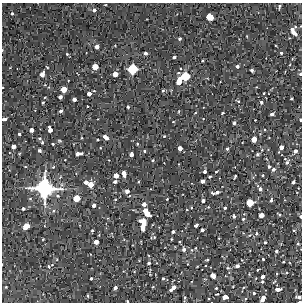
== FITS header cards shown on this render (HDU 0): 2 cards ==
NAXIS1  =                  300 / Width of image
NAXIS2  =                  300 / Height of image

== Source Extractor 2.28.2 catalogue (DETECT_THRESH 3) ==
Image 300 x 300 px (HDU 0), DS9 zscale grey, 1 PNG px = 1 image px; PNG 304 x 304 px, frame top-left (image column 1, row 300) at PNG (2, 3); no overlay
Background 1840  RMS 170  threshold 518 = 3 sigma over >= 5 px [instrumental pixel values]
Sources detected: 157; all 157 listed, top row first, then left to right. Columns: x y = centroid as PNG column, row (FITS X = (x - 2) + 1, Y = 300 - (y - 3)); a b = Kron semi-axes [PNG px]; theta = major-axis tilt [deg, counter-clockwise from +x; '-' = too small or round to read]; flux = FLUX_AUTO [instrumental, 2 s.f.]
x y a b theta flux
105 5 3 2 - 7.6e+03
280 7 6 3 70 1.7e+04
94 10 4 4 - 3.0e+04
12 13 3 3 - 1.5e+04
210 17 6 5 - 2.2e+05
293 31 10 5 -65 1.0e+05
180 39 3 3 - 2.1e+04
97 47 4 4 - 6.0e+04
2 50 4 2 - 9.3e+03
145 53 3 3 - 3.3e+04
281 53 3 3 - 1.7e+04
67 54 4 3 - 1.3e+04
174 57 3 3 - 2.2e+04
202 61 2 2 - 1.1e+04
237 66 4 3 - 2.8e+04
95 67 5 5 - 1.4e+05
133 69 7 6 - 4.3e+05
252 70 3 3 - 2.5e+04
42 74 5 4 - 6.3e+04
115 74 4 4 - 9.8e+04
300 74 4 4 - 2.2e+04
185 76 6 6 - 3.1e+05
179 81 7 4 66 1.6e+05
64 89 5 4 - 1.5e+05
94 91 3 2 - 7.7e+03
163 91 4 3 - 1.5e+04
264 93 2 2 - 1.0e+04
89 94 4 4 - 5.5e+04
60 97 4 4 - 3.8e+04
74 99 4 3 - 3.9e+04
291 99 3 3 - 1.3e+04
238 101 4 3 - 1.3e+04
261 102 4 3 - 2.2e+04
43 103 3 2 - 1.5e+04
87 106 3 2 - 1.2e+04
128 107 3 3 - 1.5e+04
61 111 3 3 - 2.6e+04
195 113 3 3 - 8.5e+03
223 113 3 2 - 1.2e+04
272 114 4 3 - 3.8e+04
4 119 5 3 - 3.6e+04
255 120 2 2 - 5.5e+03
300 120 3 2 - 1.2e+04
173 121 3 2 - 7.3e+03
234 123 3 3 - 2.1e+04
31 130 4 4 - 5.6e+04
50 130 5 4 - 6.8e+04
19 134 3 3 - 2.3e+04
164 136 3 3 - 1.1e+04
106 137 6 4 -41 5.5e+04
40 138 5 4 - 1.5e+04
82 138 3 2 - 8.4e+03
98 139 3 2 - 1.2e+04
254 139 4 4 - 1.0e+05
42 142 4 3 - 1.3e+04
53 144 3 3 - 1.4e+04
137 144 3 2 - 1.0e+04
14 146 4 4 - 6.6e+04
281 147 4 4 - 5.4e+04
180 148 4 4 - 6.4e+04
227 149 3 3 - 1.7e+04
40 150 4 3 - 2.3e+04
145 151 3 2 - 1.2e+04
295 151 4 4 - 4.3e+04
78 154 6 4 7 5.9e+04
131 154 4 4 - 4.7e+04
257 154 4 3 - 2.0e+04
285 159 3 2 - 7.1e+03
153 160 3 3 - 1.2e+04
287 162 6 4 61 2.3e+04
269 166 3 3 - 2.4e+04
273 169 4 4 - 2.7e+04
205 172 3 3 - 2.6e+04
216 172 3 2 - 1.1e+04
124 173 6 4 -80 7.1e+04
263 175 3 2 - 9.7e+03
116 176 4 4 - 8.6e+04
235 176 4 2 - 1.4e+04
210 177 3 3 - 1.8e+04
203 181 4 4 - 5.0e+04
86 182 4 4 - 4.7e+04
115 182 4 3 - 3.2e+04
293 182 4 3 - 2.8e+04
90 184 5 5 - 1.1e+05
45 188 14 13 - 1.6e+06
260 189 7 4 -50 3.8e+04
127 191 4 4 - 4.6e+04
217 192 4 3 - 3.2e+04
213 193 4 2 - 1.8e+04
76 198 5 5 - 1.7e+05
115 199 3 3 - 1.0e+04
167 199 3 2 - 8.3e+03
271 200 4 3 - 2.1e+04
203 201 3 3 - 3.7e+04
250 203 5 5 - 2.2e+05
144 204 4 4 - 5.2e+04
94 205 4 3 - 4.0e+04
208 207 4 4 - 9.8e+03
191 208 4 3 - 9.7e+03
225 208 3 3 - 2.0e+04
23 209 3 3 - 2.6e+04
147 212 8 4 -54 1.9e+05
279 214 4 2 - 1.4e+04
261 215 4 4 - 8.5e+04
234 216 4 3 - 2.2e+04
300 216 4 2 - 1.9e+04
243 219 4 4 - 1.5e+04
140 221 5 4 - 2.7e+04
143 223 14 5 81 8.8e+04
196 225 4 3 - 3.9e+04
26 226 6 4 31 1.8e+05
92 230 3 3 - 1.5e+04
202 230 4 3 - 3.0e+04
294 230 5 3 - 1.1e+04
173 232 3 3 - 2.6e+04
256 233 4 4 - 1.7e+04
154 237 4 4 - 1.2e+04
219 238 2 2 - 6.8e+03
43 239 3 2 - 7.3e+03
171 239 3 2 - 8.4e+03
96 242 4 4 - 7.3e+04
265 242 4 3 - 1.4e+04
298 244 4 4 - 1.2e+04
196 248 4 2 - 8.8e+03
184 249 5 4 - 3.5e+04
276 251 4 4 - 2.3e+04
263 259 3 3 - 1.5e+04
207 260 3 3 - 1.2e+04
283 262 3 2 - 8.9e+03
149 263 4 3 - 1.9e+04
237 266 5 4 - 3.6e+04
49 267 5 4 - 1.9e+04
228 268 6 5 - 1.9e+04
258 270 3 3 - 1.2e+04
286 273 5 4 - 1.3e+04
213 276 5 4 - 9.4e+04
263 277 4 3 - 4.0e+04
91 278 3 3 - 1.8e+04
163 278 3 3 - 1.7e+04
262 281 4 3 - 2.2e+04
274 282 7 3 45 1.4e+04
233 286 4 2 - 8.4e+03
6 287 2 2 - 9.5e+03
174 287 4 4 - 4.5e+04
115 288 4 3 - 3.7e+04
216 288 3 3 - 1.3e+04
278 289 7 4 4 5.1e+04
171 290 3 3 - 2.2e+04
254 293 4 4 - 2.1e+04
217 294 5 3 - 1.2e+04
88 296 4 3 - 1.3e+04
185 297 5 4 - 1.7e+04
225 297 5 4 - 8.6e+04
299 297 5 4 - 4.3e+04
263 299 7 4 64 8.8e+04
127 301 3 2 - 1.1e+04
300 302 3 2 - 2.1e+04
At the frame edge (FLAGS 8, measured only in part): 9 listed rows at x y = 2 50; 300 74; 4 119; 300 120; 300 216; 299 297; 263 299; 127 301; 300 302

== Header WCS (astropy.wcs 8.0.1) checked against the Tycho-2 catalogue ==
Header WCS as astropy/WCSLIB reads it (CRVAL/CRPIX/CD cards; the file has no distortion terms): RA---TAN/DEC--TAN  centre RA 18:09:23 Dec -23:33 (272.35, -23.55 deg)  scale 1.7 arcsec/px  FOV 8.5' x 8.5'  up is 0 deg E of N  parity normal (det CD < 0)
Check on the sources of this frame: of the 60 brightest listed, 3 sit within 2.2 arcsec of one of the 3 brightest Tycho-2 stars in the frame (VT <= 11.08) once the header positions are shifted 1.76 arcsec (0.96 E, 1.48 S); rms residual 0.75 arcsec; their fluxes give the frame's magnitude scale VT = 24.53 - 2.5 log10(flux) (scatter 0.27 mag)
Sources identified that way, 3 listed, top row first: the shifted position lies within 2.2 arcsec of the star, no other Tycho-2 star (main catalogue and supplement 1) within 4.4 arcsec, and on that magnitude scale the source's flux lands within +1.5 / -3 mag of the star's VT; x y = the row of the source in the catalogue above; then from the Tycho-2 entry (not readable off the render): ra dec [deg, ICRS J2000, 3 dp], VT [Tycho-2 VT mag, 2 dp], TYC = Tycho-2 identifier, HIP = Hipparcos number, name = IAU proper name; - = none
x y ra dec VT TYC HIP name
133 69 272.356 -23.512 10.45 6843-1564-1 - -
185 76 272.329 -23.515 11.08 6843-96-1 - -
45 188 272.401 -23.568 7.71 6843-956-1 - -